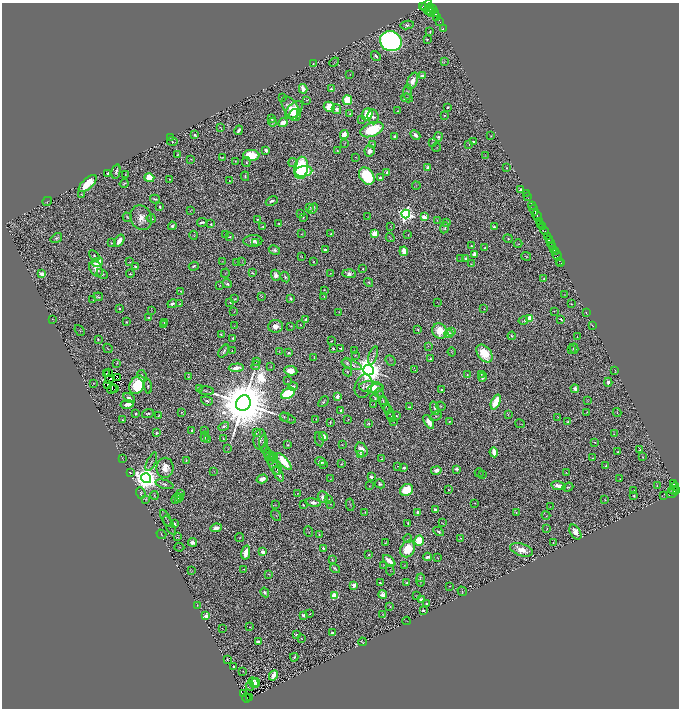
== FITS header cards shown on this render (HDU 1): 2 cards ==
NAXIS1  =                 1354
NAXIS2  =                 1412

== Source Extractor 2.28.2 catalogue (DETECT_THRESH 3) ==
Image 1354 x 1412 px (HDU 1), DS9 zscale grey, zoomed out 1/2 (1 PNG px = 2 x 2 image px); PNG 681 x 710 px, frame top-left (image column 2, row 1411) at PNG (2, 3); each listed source drawn as its Kron ellipse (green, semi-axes under 4 px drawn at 4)
Background 0.951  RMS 0.03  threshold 0.0888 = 3 sigma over >= 5 px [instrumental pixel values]
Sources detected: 734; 84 cannot appear on this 1/2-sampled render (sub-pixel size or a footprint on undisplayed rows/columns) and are neither listed nor drawn; of the other 650, the 500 brightest by FLUX_AUTO listed and drawn (150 fainter detections omitted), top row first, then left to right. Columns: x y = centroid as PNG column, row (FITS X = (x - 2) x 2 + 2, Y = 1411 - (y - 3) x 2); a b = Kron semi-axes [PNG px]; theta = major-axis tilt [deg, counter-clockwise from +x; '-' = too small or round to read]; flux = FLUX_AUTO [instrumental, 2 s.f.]
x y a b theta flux
427 5 7 3 49 1200
422 6 3 2 - 140
433 8 3 2 - 720
430 10 7 2 -79 90
428 11 4 1 - 54
435 13 4 2 - 700
437 16 4 2 - 1200
440 21 2 1 - 86
407 25 7 3 11 12
443 29 4 2 - 3.3
430 32 2 2 - 8.1
427 40 2 2 - 5.5
391 41 11 9 -24 2100
376 56 5 4 - 15
334 62 5 2 - 3.5
444 62 3 3 - 4.3
313 64 2 1 - 2.7
350 74 2 1 - 2.4
422 76 3 3 - 20
413 81 9 5 66 68
303 89 5 3 - 58
331 89 2 2 - 26
408 92 7 4 85 13
282 97 4 2 - 4.8
407 98 6 4 -10 11
307 100 2 2 - 4.2
347 100 5 4 - 160
329 107 6 5 - 110
448 107 2 2 - 7.5
291 108 13 7 -57 89
336 109 5 4 - 23
294 110 11 6 44 120
398 111 3 2 - 3.6
350 114 4 3 - 5.6
367 114 6 5 - 210
294 115 6 4 73 38
444 116 3 3 - 3.9
373 117 7 5 -82 20
272 119 4 2 - 10
362 120 4 3 - 5.4
272 122 4 3 - 6.4
283 123 5 3 - 99
220 127 3 1 - 2.7
239 130 5 2 - 16
372 130 12 6 21 350
344 134 4 4 - 57
195 135 2 2 - 10
415 135 5 3 - 26
395 136 4 3 - 13
491 136 3 2 - 2.6
438 137 4 3 - 16
170 138 3 2 - 3.8
172 141 5 4 - 7.3
473 141 3 2 - 7.6
433 142 3 3 - 3.7
344 144 3 2 - 2.9
373 144 3 3 - 3.5
469 144 3 1 - 3
437 147 4 1 - 2.7
266 150 3 2 - 18
337 150 2 2 - 3.4
370 151 5 5 - 43
177 155 3 2 - 4.7
251 155 8 5 -4 240
485 155 2 2 - 2.3
222 157 4 3 - 5.5
355 157 2 1 - 2.4
191 159 4 2 - 3.4
236 161 2 2 - 3.2
246 162 5 3 - 7.3
293 162 4 3 - 5.8
301 168 11 6 81 860
428 168 3 3 - 45
506 168 2 1 - 2.9
116 171 7 3 77 14
304 171 9 5 8 320
107 173 3 2 - 7.6
387 173 4 2 - 11
125 175 2 2 - 3
245 176 5 3 - 7.4
367 176 9 7 -56 460
149 178 5 4 - 110
380 178 4 3 - 14
169 179 2 1 - 3.2
229 181 2 1 - 2.9
124 183 4 2 - 5.2
88 184 11 5 43 220
416 186 4 2 - 3.7
520 189 2 2 - 28
526 193 2 1 - 24
81 194 2 2 - 3.7
527 196 2 1 - 30
155 199 5 2 - 11
47 201 5 2 - 5
272 201 6 3 25 20
532 206 4 1 - 140
160 207 3 2 - 11
309 207 2 2 - 12
313 209 6 2 57 13
191 210 3 2 - 2.6
534 210 5 2 - 1100
301 213 3 2 - 8.2
406 214 4 4 - 2400
368 216 3 2 - 2.9
537 216 5 2 - 1400
127 217 5 3 - 6.5
424 217 3 3 - 120
141 218 13 10 -67 70
151 218 4 3 - 7.8
303 218 4 3 - 4.7
257 219 3 3 - 5.6
437 220 3 2 - 3
540 221 4 2 - 79
202 222 5 2 - 12
447 222 4 4 - 7.9
279 223 3 2 - 7.2
211 224 2 2 - 6.3
540 224 3 1 - 75
172 226 4 3 - 19
263 226 3 2 - 5.1
390 226 3 1 - 2.3
494 227 3 2 - 16
543 227 3 2 - 640
445 228 6 4 66 12
545 231 4 2 - 290
302 234 3 3 - 3.2
331 234 3 2 - 6.8
374 234 3 3 - 270
194 235 4 3 - 3.1
225 235 4 2 - 2.6
408 235 3 2 - 3.4
547 236 2 1 - 150
230 237 4 3 - 6.2
56 238 6 4 34 11
390 238 4 2 - 3.8
508 239 4 3 - 6.4
549 240 2 2 - 34
119 241 7 4 58 58
253 241 9 6 1 34
256 242 3 3 - 6
550 242 2 2 - 630
111 243 2 2 - 4.9
518 244 4 1 - 2.8
471 246 2 2 - 4.4
552 246 2 2 - 440
485 248 2 2 - 7.4
554 249 2 2 - 370
274 250 6 4 -30 17
325 250 3 2 - 10
404 251 5 3 - 100
555 251 2 1 - 420
475 255 4 3 - 52
557 255 6 1 -60 86
94 256 6 4 -41 9.8
526 256 5 2 - 5.3
302 257 2 2 - 2.4
466 258 4 3 - 14
461 259 3 2 - 2.7
222 261 4 2 - 3.8
559 261 2 1 - 23
98 262 5 3 - 190
130 262 4 2 - 4.1
236 262 3 2 - 2.6
242 262 3 2 - 2.5
313 262 3 2 - 3.1
561 263 2 1 - 26
471 264 2 1 - 2.4
135 266 3 3 - 13
194 266 5 3 - 11
96 269 8 6 -59 48
363 269 3 3 - 6.7
225 273 5 2 - 2.6
253 273 4 3 - 6.4
330 273 2 2 - 3.1
42 274 3 3 - 57
102 274 6 3 -31 13
130 274 4 3 - 7.2
349 274 7 4 -1 23
276 275 6 4 -71 33
285 277 5 4 - 13
544 279 3 2 - 5.1
369 282 5 3 - 5.4
227 284 5 3 - 19
220 285 2 2 - 3.5
324 290 3 2 - 4
180 291 3 2 - 3
565 295 4 1 - 2.3
262 296 4 2 - 3.1
98 297 5 3 - 7.9
324 297 3 2 - 4
235 299 3 2 - 5.8
291 299 4 3 - 8.6
93 300 3 2 - 2.9
230 303 2 1 - 3
438 303 2 1 - 2.5
172 304 5 3 - 20
179 304 3 2 - 2.5
571 304 2 1 - 3.2
119 309 2 2 - 4.5
484 309 2 2 - 3.3
152 310 3 2 - 2.4
234 311 3 2 - 3.5
554 311 2 2 - 3.2
339 312 3 2 - 2.4
586 313 3 1 - 3.7
148 317 4 3 - 5.4
52 319 3 1 - 3.8
306 319 2 2 - 15
529 319 3 3 - 240
561 319 3 2 - 7.2
523 321 5 2 - 6.5
126 322 2 2 - 4.2
165 323 3 2 - 11
164 324 3 2 - 11
300 324 2 1 - 3.8
592 325 2 2 - 4.9
234 326 3 2 - 2.3
275 326 7 6 - 46
291 326 2 1 - 2.7
418 329 4 3 - 6.4
80 330 6 3 -52 3.5
440 331 8 7 - 150
452 331 3 3 - 13
221 334 2 2 - 5.2
449 334 4 3 - 57
512 336 4 4 - 6.6
577 337 2 2 - 3.3
233 338 3 2 - 7.5
98 339 4 3 - 8.2
331 341 2 2 - 5.2
428 346 3 3 - 4.2
108 348 5 2 - 2.6
333 348 2 2 - 7.2
574 348 5 3 - 15
341 349 3 3 - 9.6
571 350 2 2 - 2.6
224 351 7 4 55 15
232 351 2 1 - 2.3
279 351 3 2 - 3.1
354 351 3 2 - 3.2
452 352 4 3 - 5.9
289 353 3 2 - 7.7
484 353 10 6 -52 190
355 355 4 4 - 7.5
373 355 9 3 72 11
314 357 3 2 - 4.4
430 359 3 3 - 11
391 360 6 2 -50 4.9
257 362 4 3 - 3.2
117 363 3 2 - 2.6
347 363 6 4 -62 12
352 365 11 3 -20 21
256 366 4 4 - 5.5
270 367 2 1 - 2.5
236 368 7 3 3 41
368 370 5 5 - 9400
415 370 2 1 - 2.3
615 370 2 1 - 2.8
291 371 6 4 -7 74
109 372 2 1 - 4.2
347 372 4 4 - 6.4
106 373 2 1 - 2.5
481 374 3 3 - 4.3
467 375 3 2 - 5.1
142 376 6 4 -59 8.7
188 376 3 2 - 3.5
118 377 2 1 - 3.7
483 377 4 3 - 23
109 379 5 2 - 7.4
287 381 3 2 - 3.1
608 382 4 3 - 17
93 383 3 2 - 2.6
107 385 2 1 - 3.5
137 385 10 7 60 280
148 386 8 4 -77 12
293 386 4 4 - 14
363 386 12 8 72 29
371 387 12 5 -2 97
115 388 2 1 - 10
199 388 3 2 - 3.6
112 389 5 1 - 11
375 389 8 4 14 42
575 389 4 3 - 37
441 390 4 3 - 11
206 391 8 3 -3 9.6
288 393 7 4 32 470
379 393 4 1 - 3.3
337 396 3 3 - 34
129 398 6 3 -31 19
375 398 4 2 - 6.7
207 401 6 3 -19 13
383 401 4 2 - 5
588 401 3 2 - 2.3
323 402 6 3 48 10
496 402 8 4 67 180
243 403 8 7 - 76000
127 404 7 3 10 43
374 404 3 3 - 3.2
385 405 8 2 -67 5.6
441 406 5 3 - 7.4
409 407 3 2 - 5
435 408 7 4 -73 21
341 411 3 2 - 11
181 412 3 2 - 4.5
389 412 8 2 -69 4.3
587 412 2 1 - 3.4
148 413 6 3 19 11
617 413 4 2 - 3.8
136 414 2 2 - 6.7
508 414 3 2 - 2.7
159 415 2 2 - 5
396 415 2 2 - 7.1
436 416 6 4 29 11
284 417 5 3 - 5.1
391 417 5 2 - 4.7
558 417 3 2 - 4.5
288 418 8 3 -24 9
316 419 3 2 - 2.6
348 419 2 2 - 2.6
123 420 3 2 - 5.4
568 421 3 2 - 8
330 422 3 2 - 6
394 422 3 1 - 2.3
429 422 7 4 -59 62
449 422 3 3 - 4.1
368 423 4 2 - 5
520 424 5 2 - 2.9
224 426 5 2 - 9.2
192 430 2 2 - 4.6
205 431 2 2 - 3.4
156 433 2 2 - 21
256 433 4 2 - 5.6
614 434 3 2 - 2.8
323 436 5 3 - 63
205 437 5 3 - 7.3
223 438 2 2 - 6.1
208 439 2 2 - 3.2
260 439 10 6 82 28
319 439 7 3 -79 7.1
595 442 2 2 - 3.6
264 443 8 4 -88 15
342 444 2 1 - 2.3
288 445 2 2 - 8
228 449 4 2 - 3.6
639 449 3 2 - 7
266 450 4 2 - 5.8
362 450 7 5 -61 49
494 452 5 3 - 81
618 452 2 2 - 8.5
267 454 3 3 - 5.9
361 454 3 2 - 9
269 456 5 3 - 6.7
274 457 4 3 - 8.3
643 457 2 1 - 4.4
271 458 6 4 76 12
593 458 3 2 - 5.9
122 459 3 1 - 2.5
382 459 2 2 - 4.3
186 460 3 2 - 5.4
284 461 11 4 -48 220
320 461 5 4 - 36
151 462 10 3 64 10
341 464 3 2 - 4.2
323 465 2 2 - 5.1
274 466 9 2 -66 6.8
397 466 2 2 - 3.7
606 466 2 2 - 15
165 468 10 8 89 64
404 468 2 2 - 51
457 469 3 2 - 16
277 470 4 2 - 4.2
436 470 5 4 - 35
214 471 3 2 - 2.4
130 473 4 2 - 4
479 473 4 2 - 2.7
566 473 3 3 - 4.1
279 474 8 3 -59 28
483 474 2 2 - 6.7
371 477 3 3 - 25
146 478 5 5 - 8300
262 479 6 4 17 46
331 479 3 2 - 2.3
620 479 3 2 - 3.9
164 484 9 3 -17 13
380 484 5 3 - 12
673 484 3 2 - 180
369 486 2 2 - 3.1
559 486 7 3 -11 49
657 486 2 1 - 2.6
675 486 4 2 - 150
568 487 5 3 - 7
407 490 7 5 32 160
449 490 3 2 - 4.5
673 490 4 3 - 380
634 491 3 2 - 5.6
676 491 3 2 - 430
141 493 6 4 -69 8
180 493 4 2 - 3.4
298 493 2 1 - 2.6
672 494 6 2 21 48
154 495 4 1 - 3.7
664 495 3 1 - 2.3
634 496 3 3 - 6.6
181 497 2 1 - 2.7
323 497 6 5 - 35
176 498 6 2 68 7.4
178 498 4 3 - 5.7
146 499 4 2 - 3.8
329 499 2 1 - 3
605 500 2 2 - 4
313 503 8 4 -9 28
475 503 2 2 - 3
331 504 3 2 - 2.9
275 505 3 3 - 3.3
303 505 2 2 - 6
350 505 6 2 -81 5.2
550 507 3 2 - 2.9
435 509 3 3 - 15
365 512 3 2 - 4.1
418 513 3 3 - 20
516 513 4 2 - 5.4
276 515 6 2 -53 3.4
546 515 4 2 - 3.2
166 518 9 2 -61 9.4
442 522 4 2 - 3
408 523 3 2 - 6.9
174 524 4 2 - 12
170 525 11 2 -61 9.8
216 528 6 4 9 38
547 528 3 2 - 3.1
439 531 5 2 - 11
309 532 5 3 - 5.5
575 532 8 5 -58 62
161 534 5 3 - 4.7
319 534 3 3 - 4.2
178 537 4 3 - 3.5
240 537 4 3 - 5.7
460 538 3 3 - 4
408 539 4 3 - 4.5
419 541 5 4 - 230
193 542 4 4 - 28
385 543 3 2 - 6.6
553 543 3 2 - 4.3
179 547 5 2 - 2.9
323 548 4 3 - 11
408 549 9 7 57 160
521 550 12 6 -18 80
246 552 7 4 77 75
263 552 4 3 - 39
369 555 2 2 - 11
428 557 4 2 - 40
437 558 3 2 - 2.7
332 560 3 2 - 7.2
389 561 7 3 -42 82
383 565 3 3 - 2.5
404 566 3 2 - 3.8
335 568 5 2 - 8.9
244 570 3 1 - 3.2
390 570 5 2 - 2.7
192 571 3 2 - 2.7
269 574 3 2 - 3.3
420 577 3 2 - 5.9
421 580 6 2 -85 8.6
380 583 2 2 - 10
407 583 3 2 - 9.3
354 585 2 2 - 150
450 586 2 2 - 5.3
462 591 5 3 - 3.9
265 592 5 3 - 13
383 595 4 4 - 53
334 596 3 3 - 280
417 596 3 2 - 3.9
421 600 3 3 - 42
426 604 2 2 - 21
197 605 3 1 - 2.5
390 606 3 2 - 4.3
423 610 3 2 - 7.8
310 614 3 1 - 3.3
304 615 4 3 - 30
383 615 3 2 - 2.5
206 616 3 2 - 160
406 621 4 1 - 2.7
250 627 2 2 - 3.7
222 628 2 1 - 2.3
332 632 2 2 - 17
296 634 3 2 - 7
301 638 2 1 - 2.3
258 642 4 3 - 26
362 642 4 2 - 4.2
294 657 4 2 - 10
227 659 2 2 - 3.8
234 667 3 2 - 8.1
243 671 2 1 - 2.4
273 675 5 3 - 44
254 682 6 4 -50 36
256 682 4 3 - 28
250 686 4 2 - 2.9
244 693 4 1 - 9.3
246 698 4 2 - 81
249 698 2 1 - 15
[150 fainter detections neither listed nor drawn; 84 sub-pixel or undisplayed-footprint detections neither listed nor drawn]